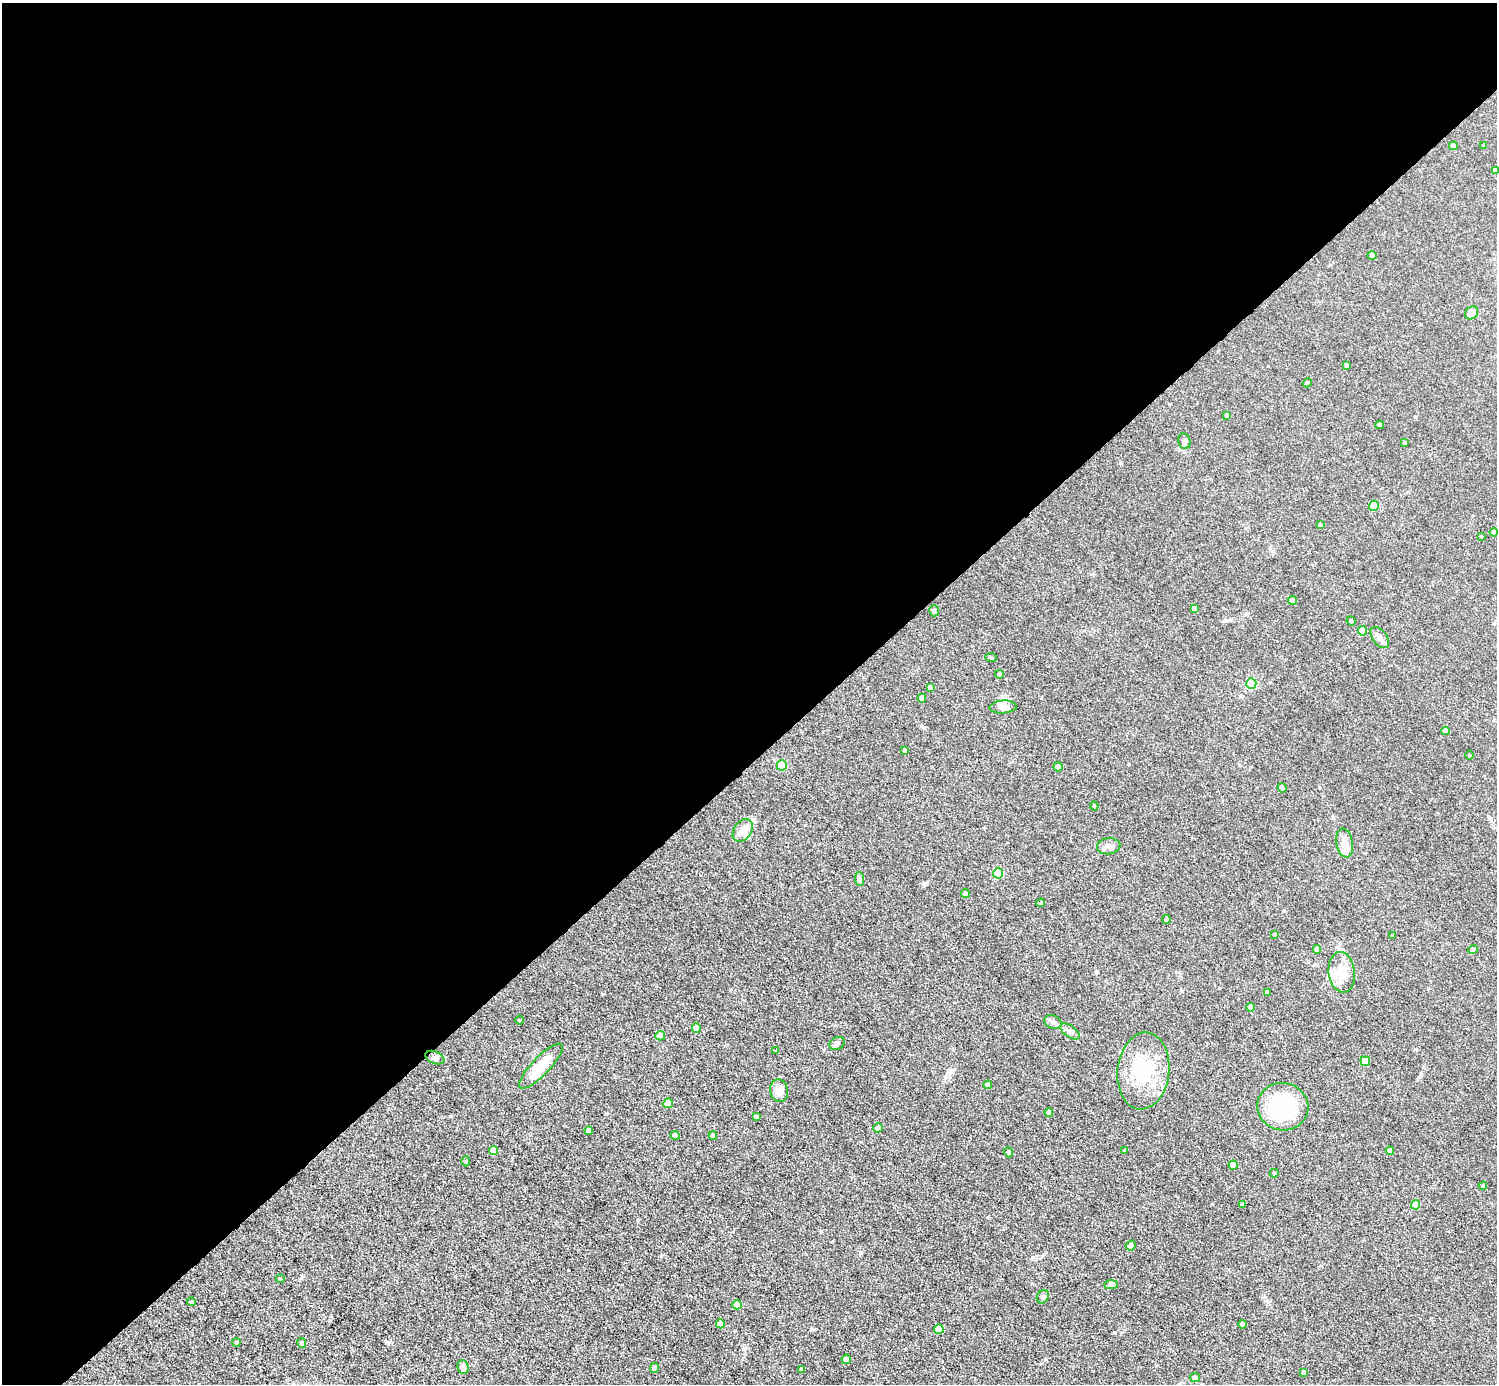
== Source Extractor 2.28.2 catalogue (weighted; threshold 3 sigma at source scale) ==
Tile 2 of 4 x 4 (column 2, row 1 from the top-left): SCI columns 1497-2991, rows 4445-5826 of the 5982 x 5981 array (HDU 1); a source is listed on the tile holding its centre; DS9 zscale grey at full resolution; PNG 1499 x 1386 px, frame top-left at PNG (2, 3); each listed source drawn as its Kron ellipse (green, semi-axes under 4 px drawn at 4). Shown black and unused: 55% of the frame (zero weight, under 3 of 5 exposures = <1% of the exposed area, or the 3 px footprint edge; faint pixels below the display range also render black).
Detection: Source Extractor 2.28.2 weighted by HDU 2 'WHT'; one run over the whole footprint, this tile lists its part. Background 0.0512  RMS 0.0068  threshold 0.0305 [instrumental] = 3 sigma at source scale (4.5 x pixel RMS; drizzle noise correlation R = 1.50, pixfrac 1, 0.05/0.05 arcsec/px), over >= 5 px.
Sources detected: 99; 1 inside a brighter object's white glare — neither listed nor drawn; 1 inside a brighter listed object's ellipse — not listed separately; the other 97 listed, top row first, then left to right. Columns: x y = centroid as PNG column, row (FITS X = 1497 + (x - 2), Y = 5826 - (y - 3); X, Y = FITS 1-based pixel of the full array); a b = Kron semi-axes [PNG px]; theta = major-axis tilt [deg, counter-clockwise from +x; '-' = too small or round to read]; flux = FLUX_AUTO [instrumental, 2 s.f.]
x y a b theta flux
1484 145 4 4 - 0.61
1453 146 4 4 - 3.3
1495 170 4 4 - 2.9
1372 256 5 4 - 1.8
1471 313 7 5 43 5.2
1346 365 4 3 - 1.3
1307 383 4 3 - 0.74
1227 416 4 4 - 1.3
1380 425 4 4 - 1.1
1184 441 8 6 -75 2.2
1405 443 3 3 - 1.1
1374 506 5 5 - 21
1320 525 4 4 - 2
1494 532 4 4 - 3.2
1481 536 3 2 - 0.56
1292 600 4 4 - 4.1
1195 609 4 4 - 3.1
934 611 6 4 -73 1.4
1351 621 4 4 - 0.74
1363 631 4 4 - 8.8
1380 638 12 7 -52 3.3
991 657 6 4 -3 0.88
999 674 4 4 - 2.5
1251 683 5 5 - 37
930 688 4 4 - 2.7
922 698 4 4 - 5.6
1003 707 14 6 4 3.4
1446 731 4 4 - 4.5
905 750 3 3 - 1.1
1470 755 4 3 - 0.56
782 765 5 5 - 28
1058 767 5 4 - 4.6
1282 788 5 4 - 1.2
1094 806 4 4 - 0.7
743 830 12 8 54 5.9
1345 843 14 8 -79 6.1
1109 846 12 8 5 3.7
998 873 5 5 - 26
860 879 7 4 -88 1.3
965 893 4 4 - 2.2
1041 903 4 3 - 0.83
1166 919 4 4 - 1.4
1275 934 4 3 - 0.62
1393 935 3 3 - 0.96
1317 950 4 4 - 4.6
1473 950 5 4 - 2.5
1342 972 20 13 -83 10
1267 993 4 4 - 2.7
1250 1007 4 4 - 2.7
519 1020 4 3 - 0.52
1053 1022 9 6 -24 2.2
696 1028 4 4 - 6.1
1070 1031 11 5 -36 2.3
660 1036 5 4 - 7.4
837 1043 8 6 25 2.1
776 1051 4 3 - 0.58
435 1058 10 6 -24 2.3
1365 1061 5 5 - 15
541 1066 30 9 46 15
1143 1071 38 26 83 37
988 1085 4 4 - 2.6
779 1091 11 8 -78 6.8
668 1103 5 4 - 12
1283 1107 25 23 -9 60
1049 1113 4 4 - 2.8
756 1117 4 3 - 1.8
878 1128 5 4 - 4.1
589 1131 4 4 - 2.8
675 1136 5 4 - 1.7
713 1136 4 4 - 2.9
1125 1150 4 3 - 0.62
494 1151 4 4 - 8.4
1390 1151 4 4 - 3.7
1008 1152 5 3 - 0.78
466 1161 5 3 - 0.69
1233 1165 4 4 - 6.9
1274 1173 4 4 - 0.85
1483 1186 4 3 - 0.67
1243 1204 4 3 - 1.9
1415 1205 4 4 - 10
1131 1245 5 4 - 3.4
280 1279 4 3 - 0.91
1111 1285 7 4 0 1.2
1043 1297 7 5 55 1.5
192 1302 4 3 - 0.76
737 1305 4 4 - 10
720 1324 4 4 - 5
1242 1324 4 4 - 3.9
939 1329 5 4 - 12
236 1342 4 4 - 1.2
302 1343 5 4 - 2
846 1359 5 4 - 3.7
463 1367 7 5 -74 3.1
654 1368 5 4 - 2
801 1370 3 3 - 1.5
1304 1372 4 4 - 2.6
1195 1378 5 4 - 2.5
Isophote crosses this tile's border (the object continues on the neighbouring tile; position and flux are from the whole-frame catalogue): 1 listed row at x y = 1495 170